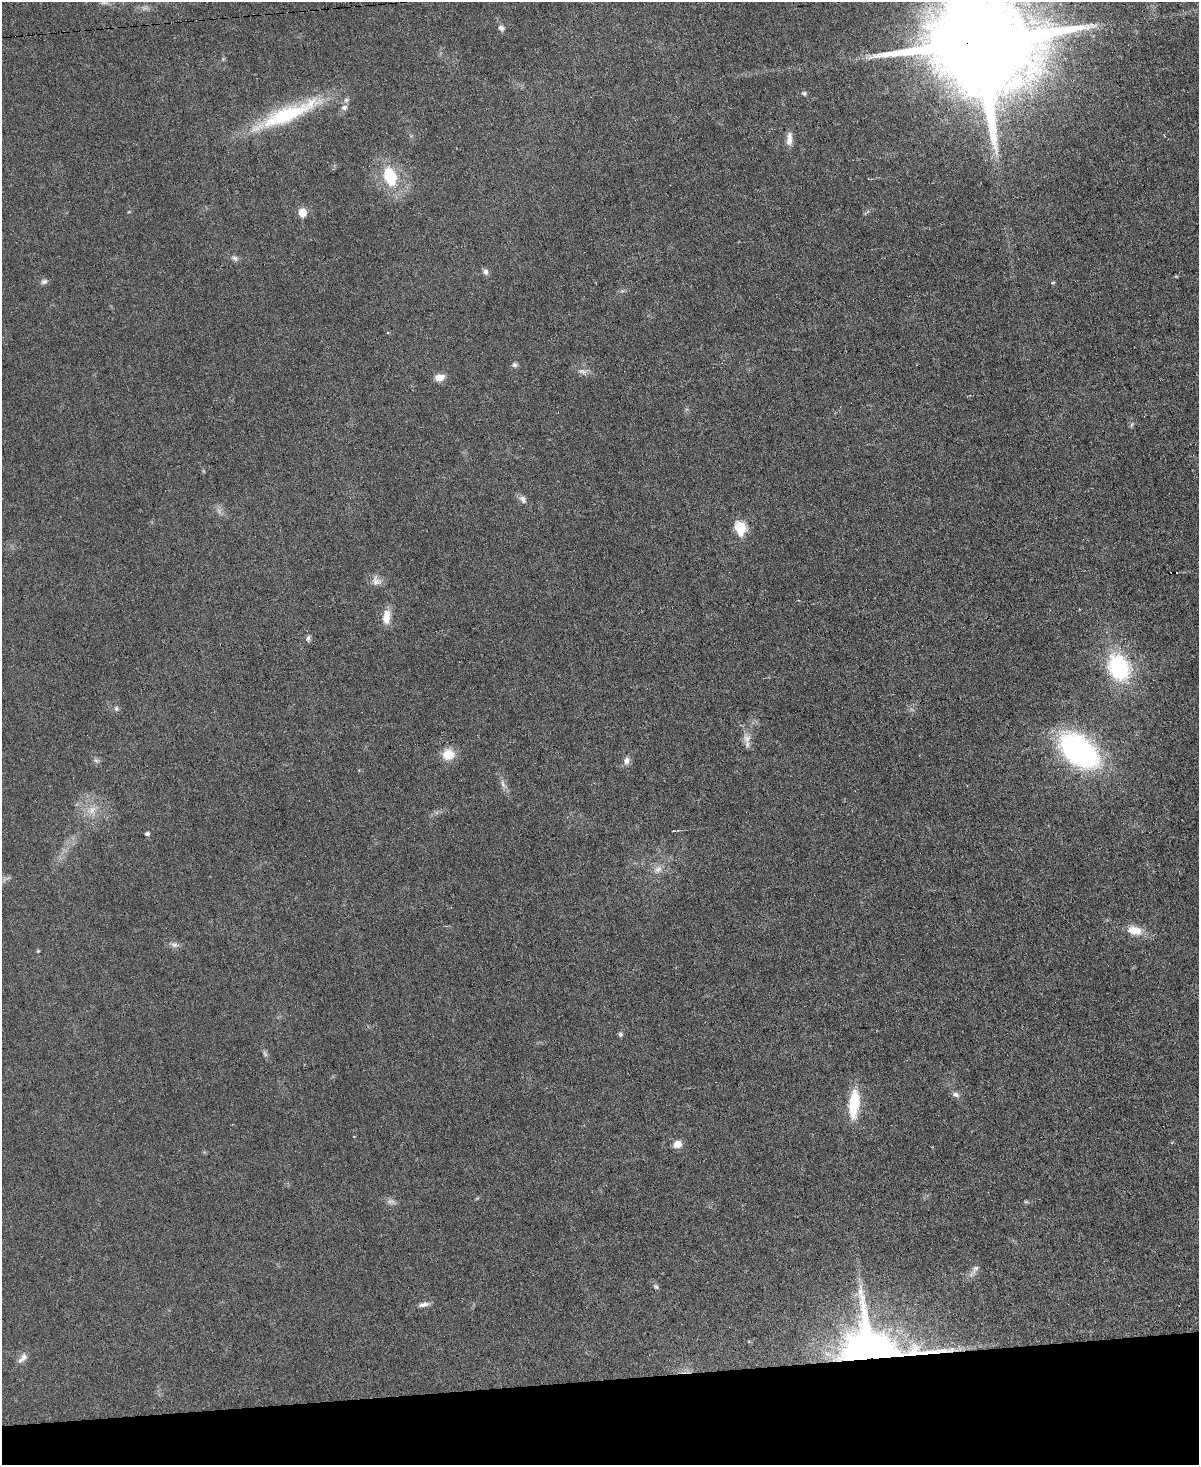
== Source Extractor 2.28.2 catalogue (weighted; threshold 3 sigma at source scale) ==
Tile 10 of 4 x 3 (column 2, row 3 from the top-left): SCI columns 1199-2395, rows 247-1709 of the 4790 x 4768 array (HDU 1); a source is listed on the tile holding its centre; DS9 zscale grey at full resolution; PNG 1201 x 1467 px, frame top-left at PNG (2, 2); no overlay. Shown black and unused: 6% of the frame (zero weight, under 3 of 6 exposures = <1% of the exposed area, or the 3 px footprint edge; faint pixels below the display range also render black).
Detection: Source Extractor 2.28.2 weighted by HDU 2 'WHT'; one run over the whole footprint, this tile lists its part. Background 0.0345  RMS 0.0041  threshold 0.0169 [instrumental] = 3 sigma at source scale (4.09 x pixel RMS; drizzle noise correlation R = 1.36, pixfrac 0.8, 0.05/0.05 arcsec/px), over >= 5 px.
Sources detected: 54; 3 too faint to see at this stretch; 1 cosmic-ray / hot-pixel residue — not listed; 1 inside a brighter listed object's ellipse — not listed separately; the other 49 listed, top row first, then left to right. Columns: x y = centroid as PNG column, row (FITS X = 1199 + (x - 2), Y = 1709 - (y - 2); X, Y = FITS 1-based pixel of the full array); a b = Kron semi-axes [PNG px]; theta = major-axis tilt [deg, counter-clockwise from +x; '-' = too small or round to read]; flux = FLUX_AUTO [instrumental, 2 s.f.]
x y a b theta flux
104 3 14 4 -3 1.3
501 28 8 7 - 1.4
981 42 31 26 -3 14000
804 93 6 5 - 0.79
344 108 9 7 5 1.5
287 114 92 17 23 37
789 139 18 7 85 3.1
390 176 18 12 -73 17
302 213 6 5 - 9.2
235 258 12 6 -26 1.4
486 272 9 6 -81 1.3
1176 276 6 3 -19 0.34
44 281 9 7 14 1.2
1053 283 5 4 - 0.59
515 365 7 7 - 1.1
582 371 15 7 -10 2.2
439 377 11 8 9 3.4
1132 425 8 3 71 0.61
523 499 12 8 -58 1.9
740 528 7 6 - 29
376 581 16 12 -66 2.9
386 617 18 10 83 5.2
308 638 8 6 75 1
1119 667 27 21 -63 36
116 708 7 6 - 0.89
747 738 16 11 -70 3.3
1079 750 34 20 -40 100
448 754 15 14 - 6.5
96 760 8 5 -52 0.98
627 760 11 8 66 2
503 784 15 6 -64 2
92 810 14 11 83 4.7
673 831 4 2 - 0.27
147 834 5 4 - 1
658 869 13 9 25 2.9
1134 930 17 10 -13 6.5
174 945 13 7 -13 1.6
38 951 4 4 - 0.44
620 1034 6 5 - 0.89
265 1054 9 5 -63 0.97
956 1094 11 7 -14 1.5
854 1104 26 10 85 18
677 1144 9 8 - 3.4
1026 1202 6 4 -1 0.55
975 1269 18 7 60 2.1
656 1286 8 6 -43 0.88
424 1304 15 6 11 2
870 1351 41 30 -8 420
22 1358 17 8 46 2.5
Overlapping masked pixels (flux is a lower limit): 2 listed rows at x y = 981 42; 870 1351
Isophote crosses this tile's border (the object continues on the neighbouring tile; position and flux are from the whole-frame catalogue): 1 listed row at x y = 981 42